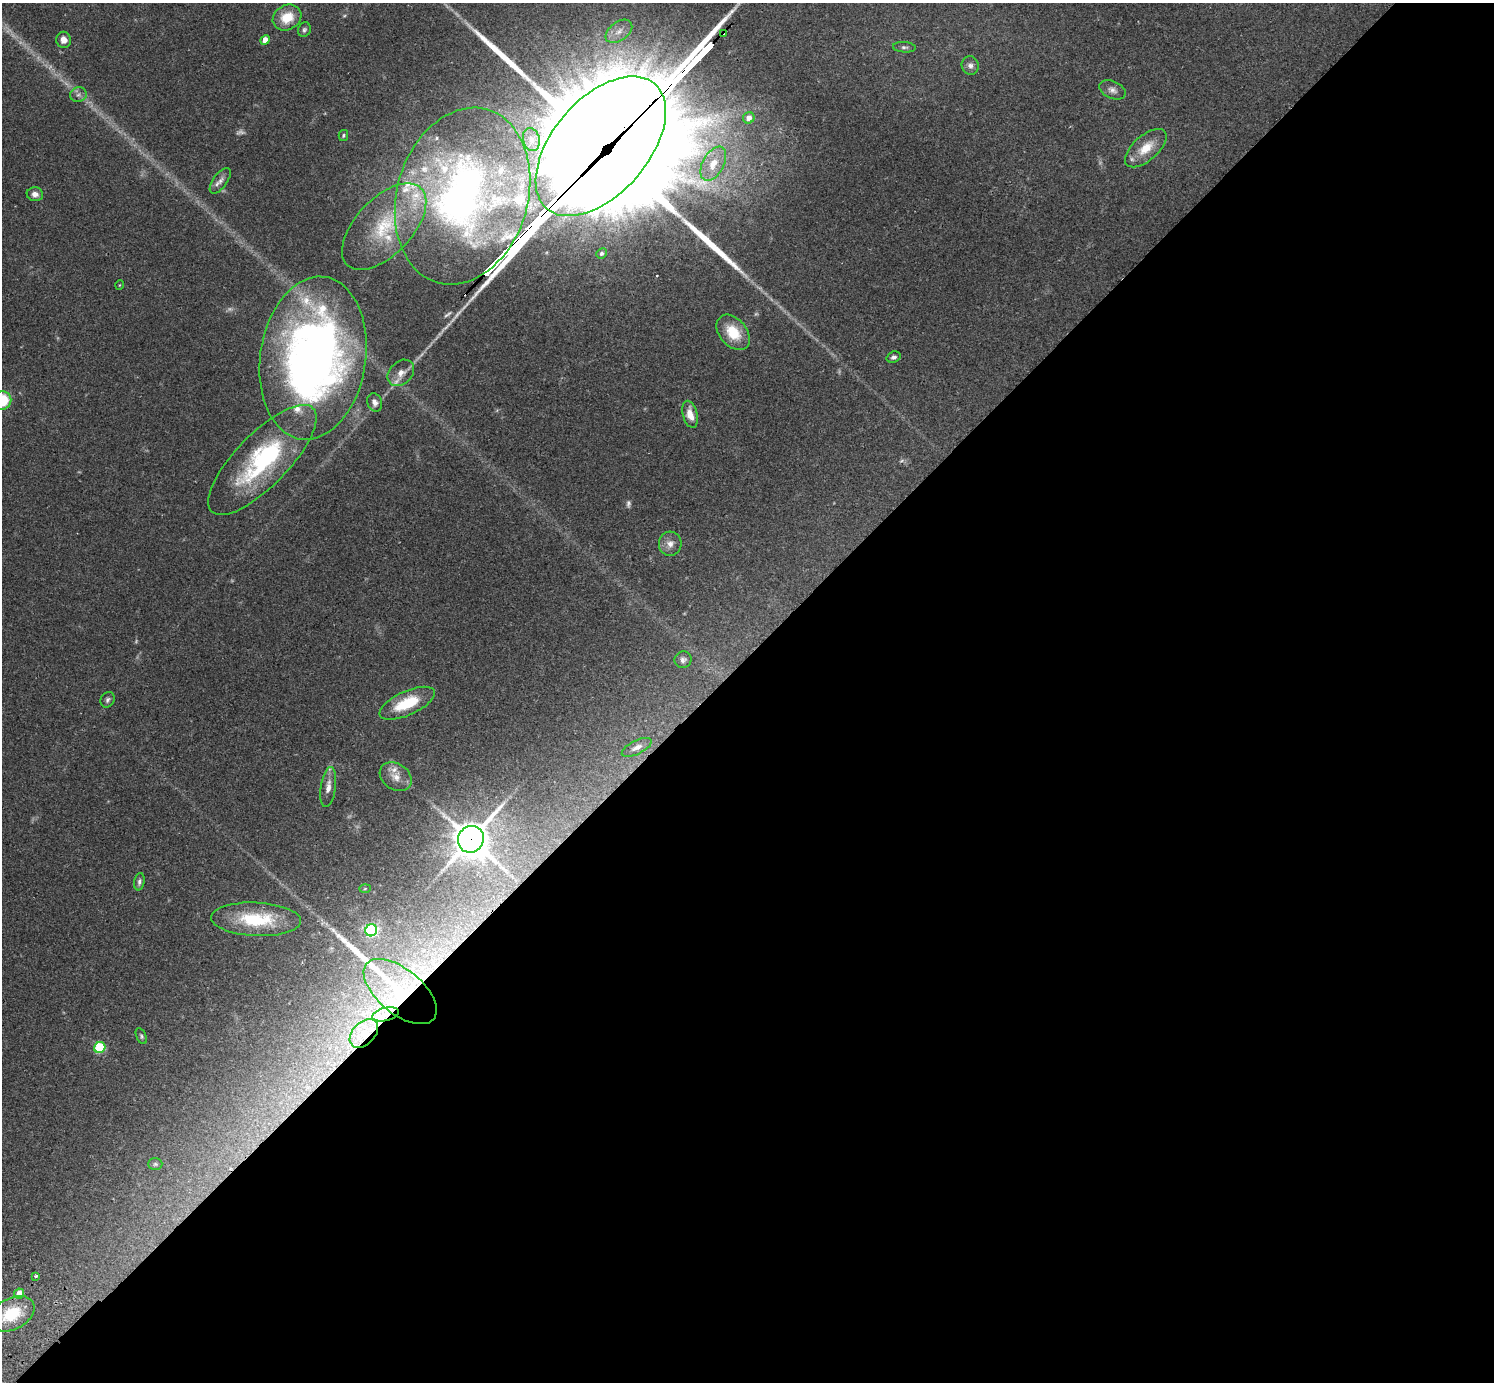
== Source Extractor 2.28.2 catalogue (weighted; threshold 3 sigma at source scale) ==
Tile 12 of 4 x 4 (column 4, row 3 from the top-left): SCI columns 4524-6015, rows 1726-3105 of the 6059 x 6068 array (HDU 1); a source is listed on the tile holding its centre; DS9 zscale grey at full resolution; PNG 1496 x 1384 px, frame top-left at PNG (2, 3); each listed source drawn as its Kron ellipse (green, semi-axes under 4 px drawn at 4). Shown black and unused: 53% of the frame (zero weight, under 2 of 3 exposures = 3% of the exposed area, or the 3 px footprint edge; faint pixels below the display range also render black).
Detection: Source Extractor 2.28.2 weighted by HDU 2 'WHT'; one run over the whole footprint, this tile lists its part. Background 0.111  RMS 0.0067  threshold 0.0302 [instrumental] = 3 sigma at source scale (4.5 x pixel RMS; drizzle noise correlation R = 1.50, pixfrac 1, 0.05/0.05 arcsec/px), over >= 5 px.
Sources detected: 73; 4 too faint to see at this stretch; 4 long thin detections or spike segments (spike, bleed or trail) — neither listed nor drawn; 14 inside a brighter listed object's ellipse — not listed separately; the other 51 listed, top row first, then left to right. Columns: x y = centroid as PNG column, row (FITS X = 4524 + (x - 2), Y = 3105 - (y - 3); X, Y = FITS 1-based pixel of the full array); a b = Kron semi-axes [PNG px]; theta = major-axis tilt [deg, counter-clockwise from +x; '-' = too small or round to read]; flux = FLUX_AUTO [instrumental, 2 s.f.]
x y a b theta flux
287 17 15 12 29 14
304 30 7 6 - 1.5
619 31 15 9 36 6.3
723 33 3 3 - 2
64 40 8 7 - 4.7
265 40 5 4 - 5.9
904 47 11 5 -4 1.8
970 65 9 8 - 3
1112 90 14 8 -24 3.6
78 95 8 7 - 2.5
749 118 6 5 - 4.2
343 135 5 4 - 0.98
531 139 11 8 -77 4.8
601 146 83 48 49 26000
1146 148 25 12 41 14
713 164 18 10 61 12
220 181 15 7 53 3.7
35 194 8 7 - 3.6
462 196 90 65 74 330
384 227 53 28 46 52
601 253 5 5 - 1.6
120 285 5 3 - 0.49
733 332 20 13 -49 18
893 357 7 5 20 1.8
313 358 82 53 81 480
401 373 15 11 45 6.4
2 400 9 9 - 27
375 402 9 7 -67 3.1
690 414 14 7 -75 7.5
262 460 72 26 46 97
670 544 12 11 - 4.9
683 660 8 8 - 2.4
108 700 8 6 62 1.8
407 703 30 12 24 24
637 747 16 6 26 4.4
396 777 17 13 -35 7.4
328 787 20 7 82 5.7
471 839 13 12 - 1400
139 882 9 5 80 1.8
365 889 6 4 2 0.73
256 919 45 17 -3 41
371 930 6 5 - 130
400 992 43 22 -39 47
385 1014 14 6 13 6.6
364 1033 17 11 45 11
141 1036 8 5 -66 1.3
100 1048 6 5 - 50
155 1164 7 6 - 1.2
36 1276 3 3 - 1.5
19 1294 5 4 - 8.2
12 1314 24 15 27 28
Overlapping masked pixels (flux is a lower limit): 6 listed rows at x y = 723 33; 601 146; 471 839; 400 992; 385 1014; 364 1033
Isophote crosses this tile's border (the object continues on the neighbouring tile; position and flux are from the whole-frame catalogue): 1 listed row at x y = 2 400